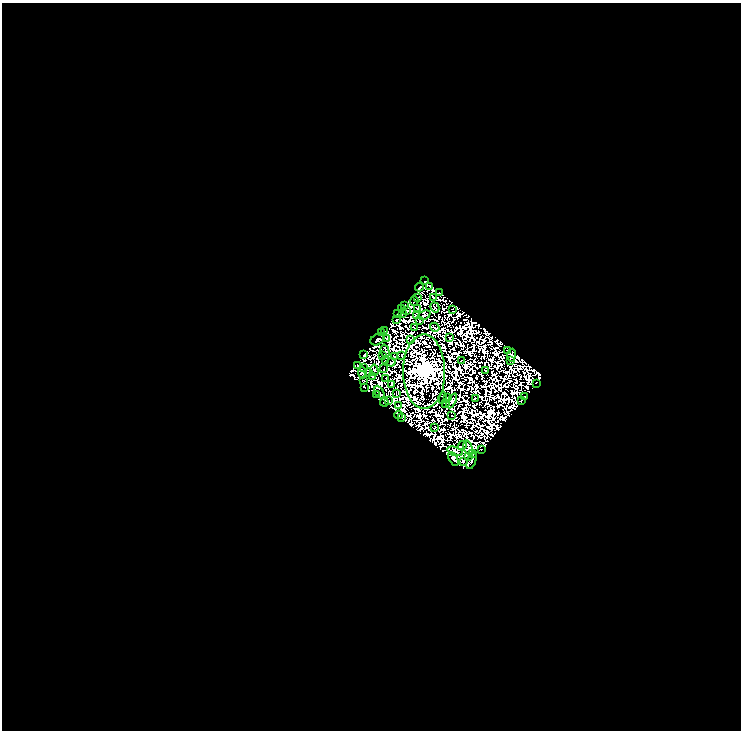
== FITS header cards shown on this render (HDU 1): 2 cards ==
NAXIS1  =                  739
NAXIS2  =                  728

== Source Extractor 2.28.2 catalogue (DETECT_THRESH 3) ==
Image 739 x 728 px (HDU 1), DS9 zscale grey, 1 PNG px = 1 image px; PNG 743 x 732 px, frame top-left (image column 1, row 728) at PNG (2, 3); each listed source drawn as its Kron ellipse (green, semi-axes under 4 px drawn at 4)
Background 0.0219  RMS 3.6e-06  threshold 1.09e-05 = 3 sigma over >= 5 px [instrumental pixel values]
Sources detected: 161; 83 with non-positive FLUX_AUTO (blend fragments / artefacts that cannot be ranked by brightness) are neither listed nor drawn; the other 78 listed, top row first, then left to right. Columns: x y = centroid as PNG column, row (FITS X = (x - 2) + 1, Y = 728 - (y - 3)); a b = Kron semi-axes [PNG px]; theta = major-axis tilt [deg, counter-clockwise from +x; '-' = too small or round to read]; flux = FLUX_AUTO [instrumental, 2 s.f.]
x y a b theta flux
425 281 3 2 - 1.3
429 286 2 2 - 0.55
420 287 4 3 - 0.77
440 293 3 2 - 0.039
433 297 3 2 - 0.26
417 298 2 2 - 0.87
414 301 5 2 - 0.23
405 305 3 2 - 0.22
435 307 5 2 - 0.12
402 309 3 2 - 0.3
417 309 2 2 - 0.79
453 309 2 2 - 0.23
407 311 2 2 - 1.4
402 313 2 2 - 0.93
397 314 2 2 - 0.092
416 315 3 2 - 0.15
424 315 6 3 25 0.36
397 320 3 2 - 1.1
420 320 3 2 - 0.25
435 327 5 2 - 0.055
414 328 3 2 - 0.49
384 331 3 2 - 0.4
381 333 3 2 - 0.0062
450 338 2 2 - 0.2
377 339 7 5 29 2.4
386 339 4 2 - 0.96
410 340 3 2 - 0.25
385 351 6 3 -75 0.88
508 351 3 2 - 0.25
364 355 3 3 - 2.1
511 355 6 3 83 0.057
382 356 3 2 - 0.63
402 356 3 2 - 0.12
395 357 3 2 - 0.86
511 360 3 2 - 0.24
386 361 2 2 - 0.29
461 361 2 2 - 0.78
391 362 4 3 - 0.34
357 365 3 2 - 1.5
364 368 3 2 - 0.49
384 369 3 2 - 0.79
374 370 6 3 -82 2
485 371 2 2 - 1.3
362 372 6 4 -83 1.2
424 372 37 21 -90 1800
368 373 3 3 - 0.9
372 377 2 2 - 0.048
386 378 2 2 - 0.3
363 381 2 2 - 0.42
536 383 2 2 - 0.38
392 385 4 2 - 0.62
364 387 3 2 - 0.42
379 392 7 2 -60 0.85
396 394 3 2 - 0.52
376 395 3 2 - 0.62
525 397 3 2 - 2.2
443 398 6 2 73 0.12
447 398 3 2 - 1
475 399 3 2 - 0.39
389 401 3 2 - 0.11
452 401 8 3 63 0.3
521 401 3 3 - 1.2
384 402 4 3 - 0.97
446 403 3 3 - 1.4
398 406 4 2 - 0.14
398 415 4 3 - 0.16
452 416 2 2 - 0.0035
402 418 3 2 - 0.94
435 428 3 2 - 0.21
462 445 5 2 - 0.22
468 447 7 3 -75 1
481 449 2 2 - 0.18
455 451 8 4 -17 0.3
472 454 3 2 - 1.2
469 456 3 2 - 0.099
453 459 7 3 -62 3.5
463 461 2 2 - 0.36
472 461 9 3 70 2.3
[83 non-positive-flux detections neither listed nor drawn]